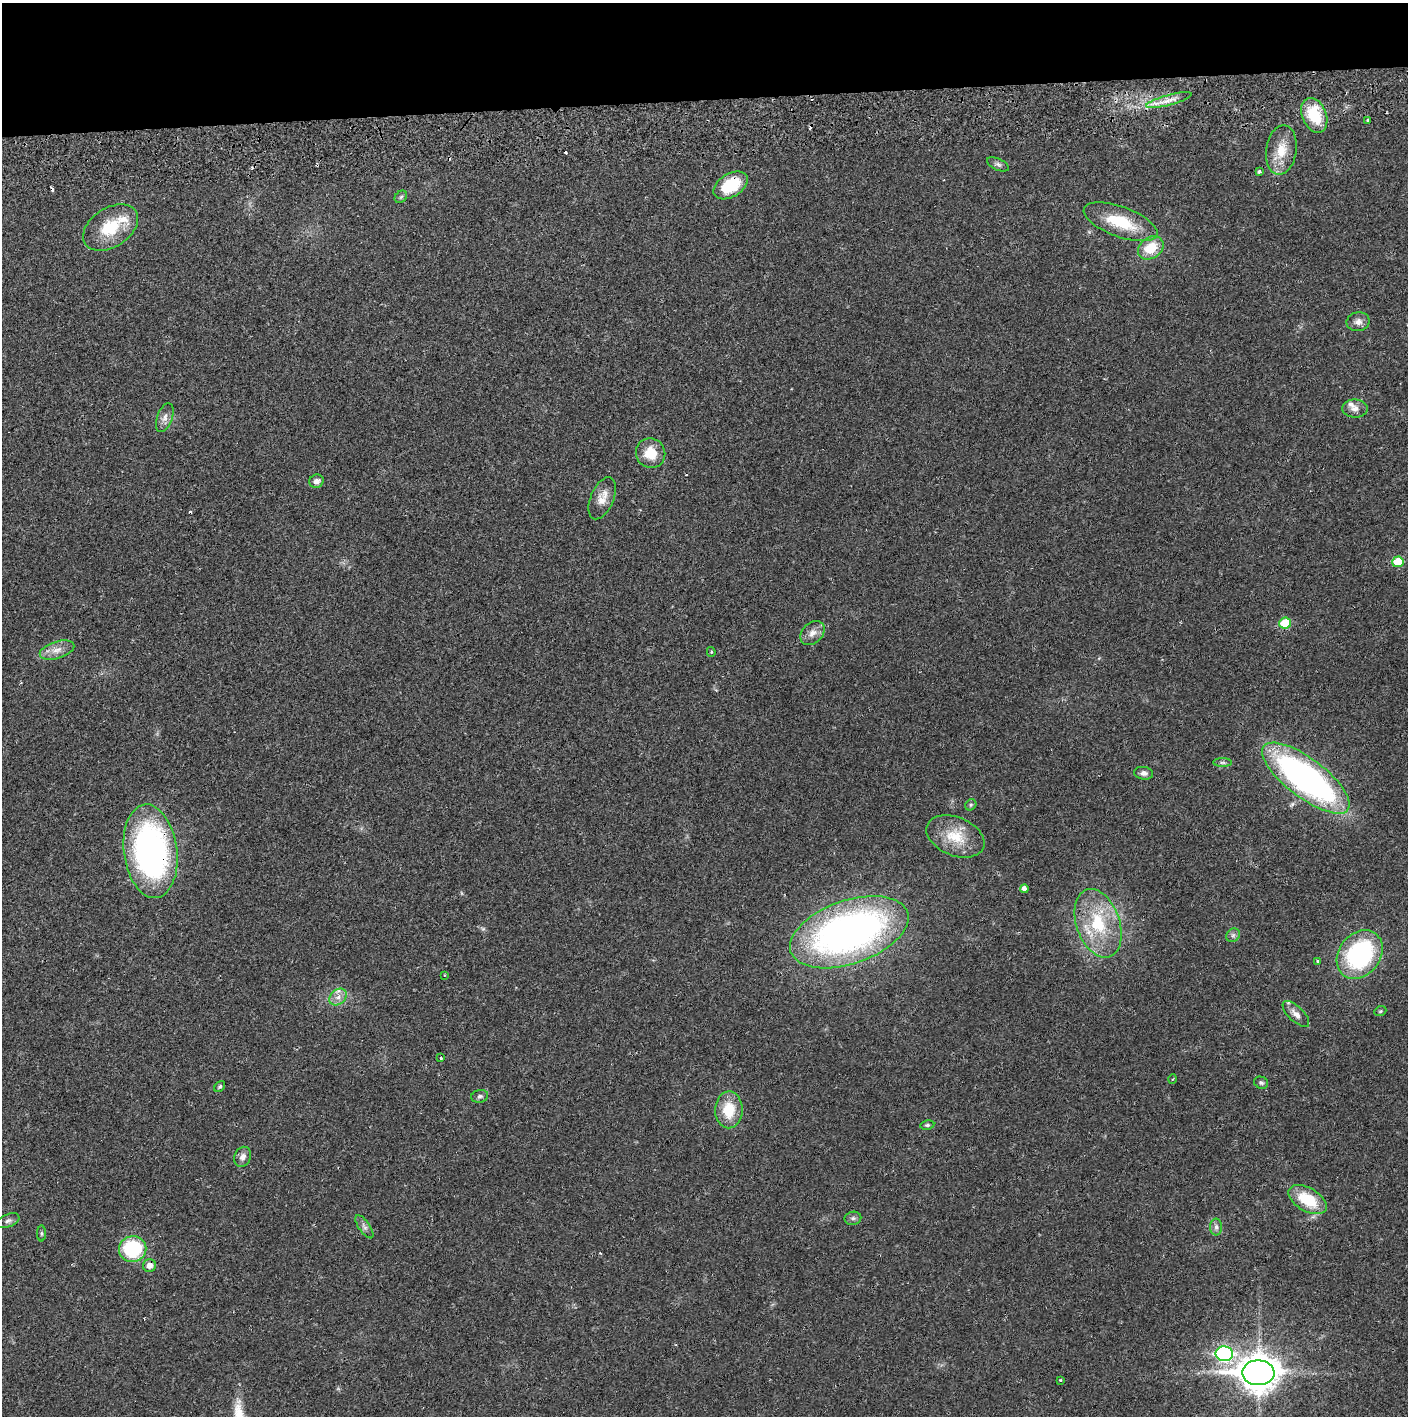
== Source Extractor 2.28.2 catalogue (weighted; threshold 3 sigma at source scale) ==
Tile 2 of 3 x 3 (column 2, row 1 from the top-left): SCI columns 1410-2815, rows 2885-4298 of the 4229 x 4357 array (HDU 1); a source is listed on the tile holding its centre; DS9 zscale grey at full resolution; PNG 1410 x 1418 px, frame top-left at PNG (2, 3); each listed source drawn as its Kron ellipse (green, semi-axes under 4 px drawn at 4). Shown black and unused: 7% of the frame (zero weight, under 2 of 3 exposures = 3% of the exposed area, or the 3 px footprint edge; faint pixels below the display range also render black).
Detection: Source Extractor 2.28.2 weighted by HDU 2 'WHT'; one run over the whole footprint, this tile lists its part. Background 0.0212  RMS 0.0035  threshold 0.0156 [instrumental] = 3 sigma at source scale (4.5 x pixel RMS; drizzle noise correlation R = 1.50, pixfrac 1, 0.05/0.05 arcsec/px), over >= 5 px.
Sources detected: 68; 7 cosmic-ray / hot-pixel residue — neither listed nor drawn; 4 inside a brighter listed object's ellipse — not listed separately; the other 57 listed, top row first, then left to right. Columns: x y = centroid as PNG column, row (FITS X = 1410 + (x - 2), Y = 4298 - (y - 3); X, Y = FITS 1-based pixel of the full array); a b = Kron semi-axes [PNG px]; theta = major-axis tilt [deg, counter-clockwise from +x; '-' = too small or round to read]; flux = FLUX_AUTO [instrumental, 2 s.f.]
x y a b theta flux
1169 100 23 5 15 3.3
1314 115 18 12 -68 13
1368 121 4 3 - 0.43
1281 150 25 15 81 7.6
998 164 12 5 -23 1
1259 172 3 3 - 0.9
730 185 18 11 31 13
401 197 7 5 45 0.69
1121 222 39 15 -20 14
111 228 30 19 33 13
1151 248 14 10 35 8.5
1358 322 11 9 11 1.9
1355 409 13 9 1 2.2
165 418 15 7 70 2
651 453 15 14 - 7.2
316 481 7 6 - 1.7
602 498 22 11 67 4.2
1398 562 5 5 - 9.9
1285 623 6 5 - 9.7
812 633 14 10 45 2.7
57 650 18 8 17 3.1
711 652 5 4 - 0.47
1222 763 9 4 0 0.74
1144 773 9 6 -9 1.4
1306 778 53 19 -37 130
971 805 6 5 - 0.54
955 836 30 19 -22 10
150 851 47 26 -83 110
1024 889 4 4 - 1.6
1098 923 35 21 -71 20
849 932 62 31 19 170
1233 935 7 6 - 0.89
1360 954 26 20 52 47
1318 961 3 3 - 0.54
444 975 3 2 - 0.27
338 997 10 7 40 2
1380 1011 6 4 22 0.5
1296 1014 17 7 -44 2.3
440 1058 3 2 - 0.34
1173 1079 5 3 - 0.37
1261 1083 7 6 - 0.8
220 1086 6 4 50 0.61
480 1096 8 6 11 0.9
729 1110 18 13 89 9.8
927 1125 7 4 9 0.62
243 1157 10 8 68 1.8
1308 1200 21 11 -30 13
853 1218 8 6 11 0.97
8 1221 12 6 23 1.2
364 1227 13 5 -55 1.3
1216 1227 8 6 -90 1.1
41 1233 8 4 -90 0.58
133 1249 14 13 - 25
149 1266 6 6 - 2.2
1224 1354 8 7 - 68
1258 1373 16 12 0 640
1060 1380 3 3 - 0.35
Overlapping masked pixels (flux is a lower limit): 2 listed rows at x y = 730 185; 150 851